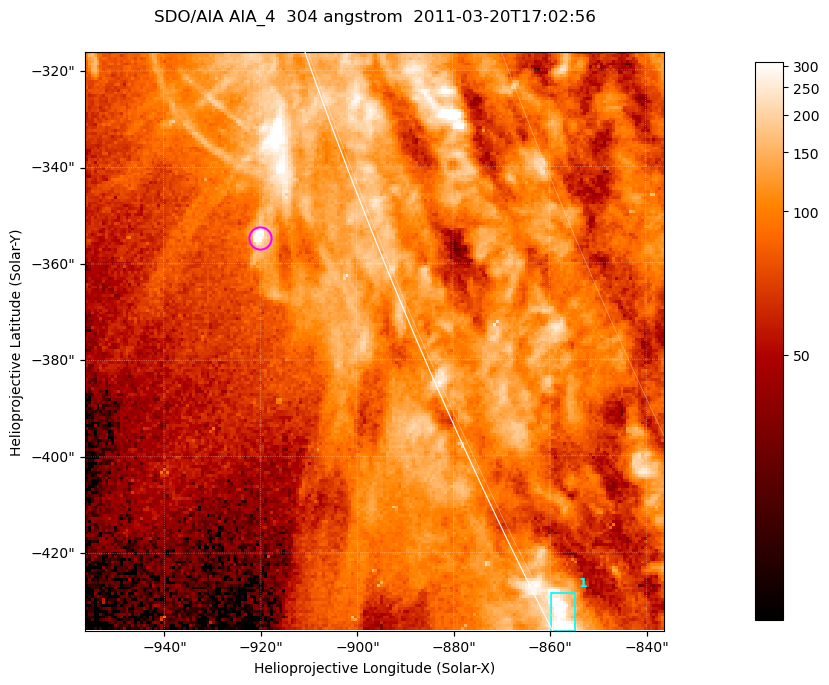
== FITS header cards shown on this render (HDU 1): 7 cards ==
TELESCOP= 'SDO/AIA '           / For AIA: SDO/AIA
INSTRUME= 'AIA_4   '           / For AIA: AIA_ATA1, AIA_ATA2, AIA_ATA3 or AIA_AT
WAVELNTH=                  304 / [angstrom] Wavelength
WAVEUNIT= 'angstrom'           / Wavelength unit: angstrom
DATE-OBS= '2011-03-20T17:02:56.139' / [ISO] Date when observation started; ISO 8
CTYPE1  = 'HPLN-TAN'           / CTYPE1; Typically HPLN
CTYPE2  = 'HPLT-TAN'           / CTYPE2; Typically HPLT

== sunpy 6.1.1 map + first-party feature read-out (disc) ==
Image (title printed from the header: SDO/AIA AIA_4  304 angstrom  2011-03-20T17:02:56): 200 x 200 px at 0.6 arcsec/px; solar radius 964 arcsec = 1606 px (partial field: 0.2% of the solar disc is inside the frame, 42% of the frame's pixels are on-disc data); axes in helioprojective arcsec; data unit not stated in the header (colour bar unlabelled)
Orientation: roll -0.132 deg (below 1 deg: not rotated)
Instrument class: DISC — disc imager (sunpy class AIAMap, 304 A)
Bright regions (active regions / flare kernels): reference = the on-disc median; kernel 3 px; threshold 5 sigma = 187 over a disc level ~94.4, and >= 1.15x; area >= 40 px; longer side >= 3 px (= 1.8 arcsec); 1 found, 1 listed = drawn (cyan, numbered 1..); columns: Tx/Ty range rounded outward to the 2 arcsec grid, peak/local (2 s.f.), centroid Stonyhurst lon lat
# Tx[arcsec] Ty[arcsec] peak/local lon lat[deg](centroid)
1 -860..-854 -436..-428 5.4 -88 -27
Off-limb structures (1.02-1.3 R_sun): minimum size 25 px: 5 found; the strongest spans PA ~110 deg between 1.02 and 1.03 R_sun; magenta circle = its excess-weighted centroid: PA ~110 deg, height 1.02 R_sun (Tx ~-920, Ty ~-354 arcsec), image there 3.9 x the reference